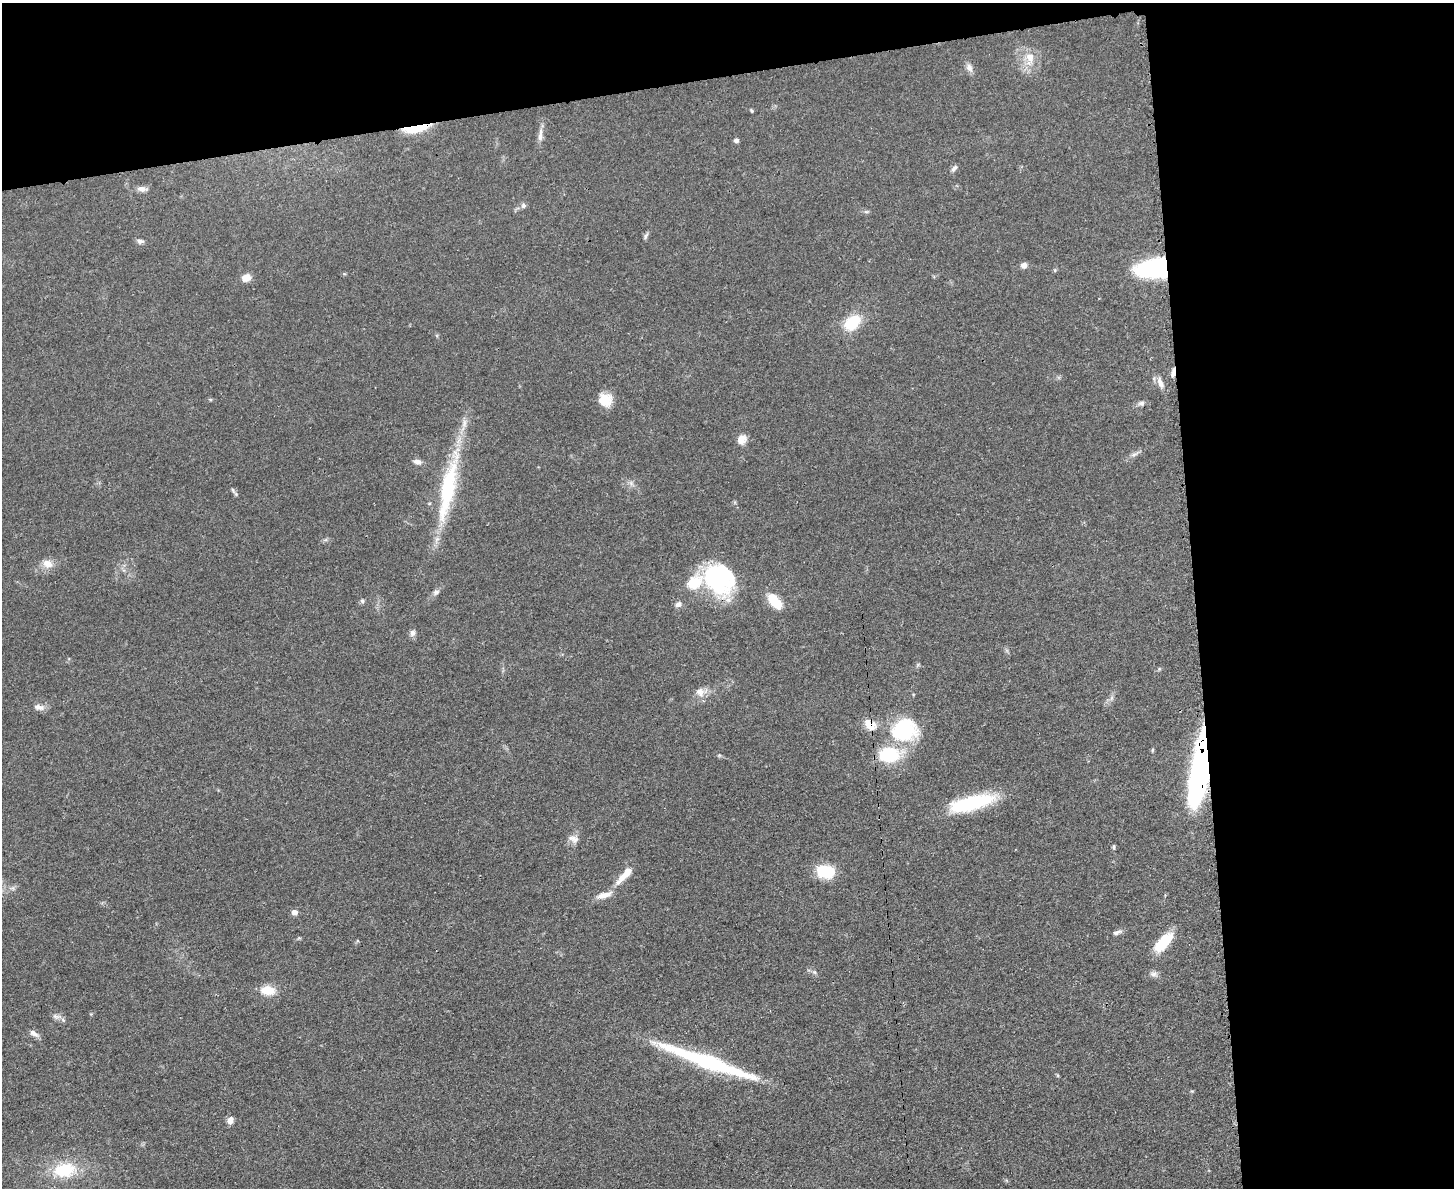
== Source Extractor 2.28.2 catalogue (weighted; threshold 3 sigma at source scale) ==
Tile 3 of 3 x 4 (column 3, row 1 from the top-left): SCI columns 3044-4495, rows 3570-4755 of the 4747 x 4767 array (HDU 1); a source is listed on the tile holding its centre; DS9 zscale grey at full resolution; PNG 1456 x 1190 px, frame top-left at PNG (2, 3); no overlay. Shown black and unused: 24% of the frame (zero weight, under 3 of 4 exposures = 2% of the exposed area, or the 3 px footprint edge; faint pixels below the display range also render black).
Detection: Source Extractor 2.28.2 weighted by HDU 2 'WHT'; one run over the whole footprint, this tile lists its part. Background 0.0462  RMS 0.0051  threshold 0.023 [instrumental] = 3 sigma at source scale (4.5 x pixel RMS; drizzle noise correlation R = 1.50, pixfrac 1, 0.05/0.05 arcsec/px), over >= 5 px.
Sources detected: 59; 1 inside a brighter object's white glare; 1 long thin detection or spike segment (spike, bleed or trail) — not listed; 1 inside a brighter listed object's ellipse — not listed separately; the other 56 listed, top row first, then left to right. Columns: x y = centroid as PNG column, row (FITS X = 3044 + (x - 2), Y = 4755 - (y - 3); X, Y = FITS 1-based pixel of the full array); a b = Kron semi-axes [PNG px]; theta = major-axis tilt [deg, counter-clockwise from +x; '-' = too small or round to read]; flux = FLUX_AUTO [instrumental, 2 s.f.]
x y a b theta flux
1030 57 14 11 -78 6.7
969 68 12 8 -61 2.5
751 111 5 4 - 0.61
416 128 34 8 11 14
540 135 19 5 83 3.2
736 140 6 5 - 1.3
954 168 10 5 52 1.4
142 189 12 7 -4 2.5
523 206 7 6 - 1.4
646 236 10 4 66 1.1
140 241 8 5 -10 1.7
1024 265 7 7 - 2.3
1155 268 29 14 7 80
1055 270 6 4 72 0.62
246 278 10 8 18 4.5
852 323 19 13 40 17
1173 372 11 4 80 2.5
1160 383 17 7 -66 3.4
605 400 16 15 - 8.5
1141 403 9 6 5 1.6
741 439 11 9 58 4.8
1134 454 7 4 19 1.2
417 462 11 6 -12 2.2
233 490 10 4 -61 1.1
447 490 87 18 79 47
48 564 14 10 -24 4.7
719 579 36 30 -31 58
436 592 9 6 28 1.6
362 601 6 5 - 0.98
774 601 20 10 -52 11
678 604 9 7 25 2.1
412 633 9 7 76 1.9
700 692 14 12 -55 4.2
39 707 14 7 -10 2.9
870 725 21 12 -38 6.4
905 730 27 25 19 43
1152 750 6 3 71 0.54
889 754 20 14 4 28
719 755 6 4 -44 0.69
1202 760 72 15 82 140
972 803 47 14 14 40
574 839 15 9 -17 3.2
1114 847 6 4 90 0.74
826 872 22 15 -10 14
625 875 29 8 48 7.7
604 895 19 7 16 4.9
294 912 7 6 - 2.2
1117 932 12 6 21 1.8
1163 943 26 11 48 15
814 972 6 5 - 0.99
1153 974 12 6 -11 1.9
268 990 11 7 -2 12
56 1016 13 6 -6 2.1
34 1033 13 6 -30 2.1
230 1120 8 6 76 3.1
64 1170 27 17 6 22
Overlapping masked pixels (flux is a lower limit): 6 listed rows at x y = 416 128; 1155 268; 1173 372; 719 579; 870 725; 1202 760